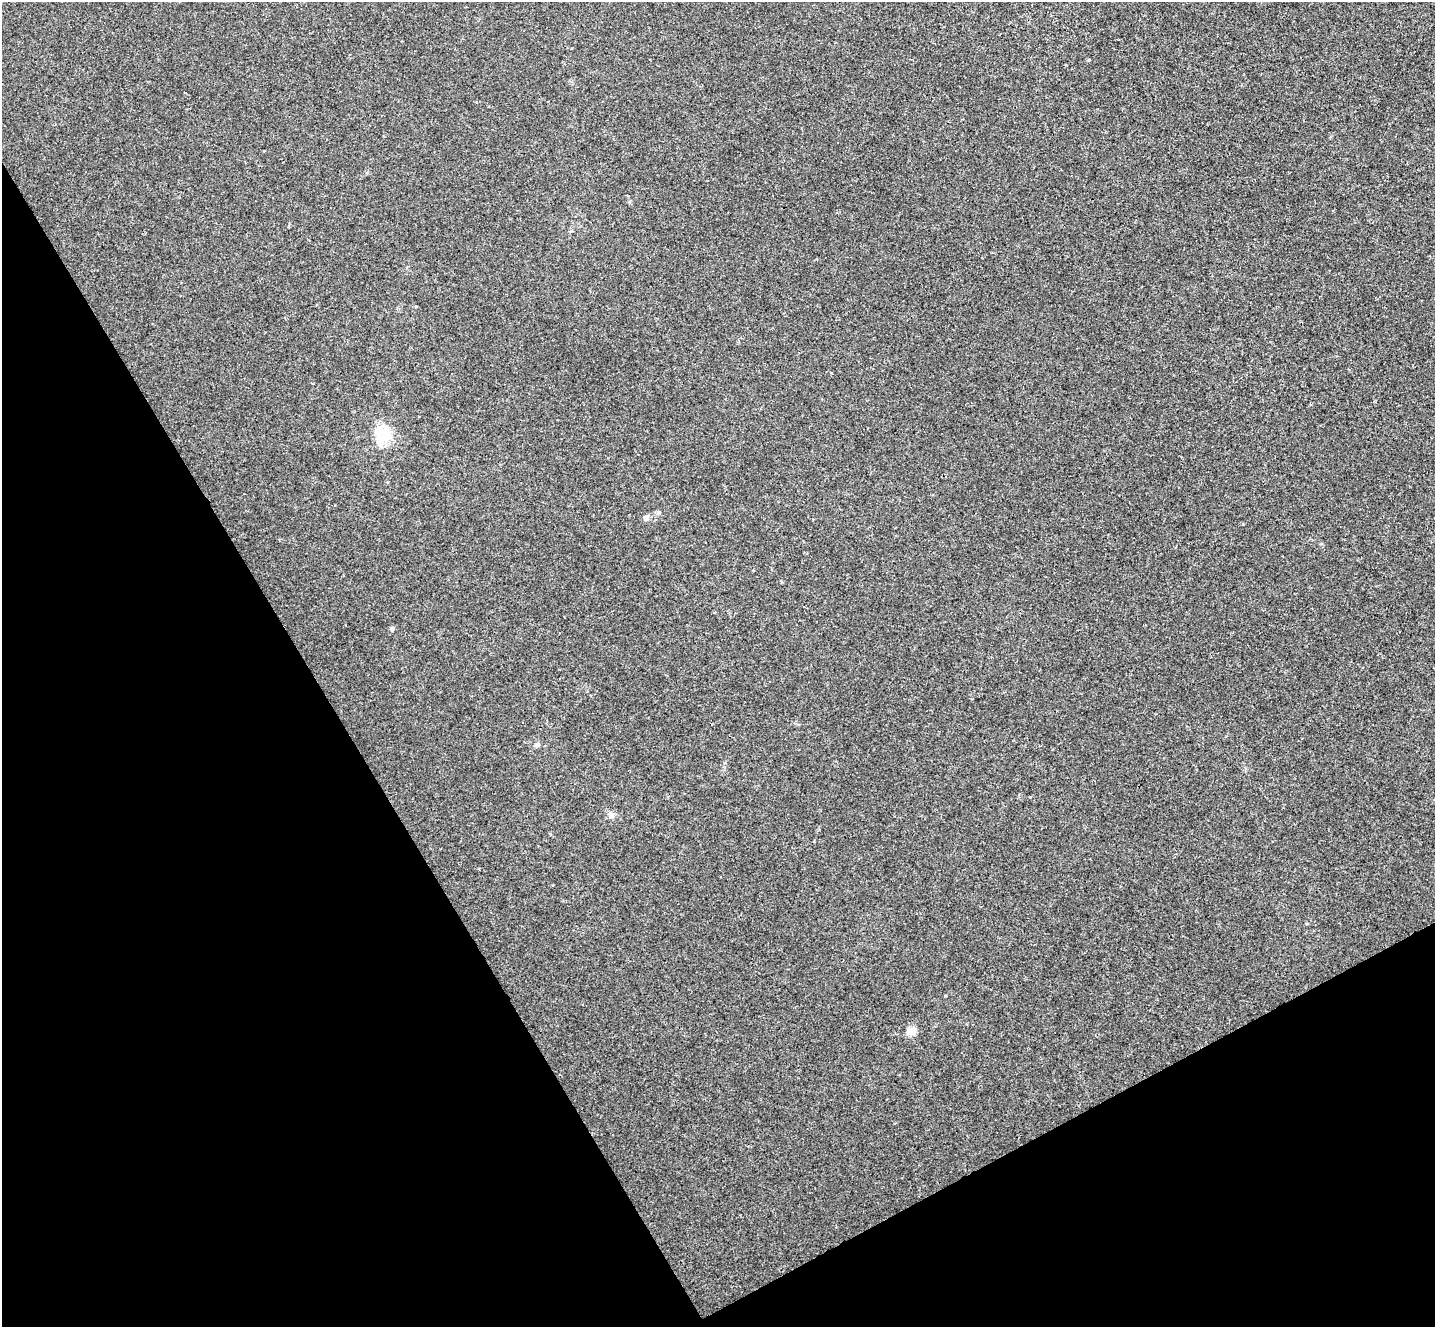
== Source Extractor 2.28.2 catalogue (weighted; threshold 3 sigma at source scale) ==
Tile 14 of 4 x 4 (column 2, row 4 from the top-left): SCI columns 1484-2916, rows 188-1512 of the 5836 x 5807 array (HDU 1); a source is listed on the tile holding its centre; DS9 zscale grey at full resolution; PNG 1437 x 1329 px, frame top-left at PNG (2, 2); no overlay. Shown black and unused: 30% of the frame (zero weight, under 3 of 4 exposures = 6% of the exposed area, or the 3 px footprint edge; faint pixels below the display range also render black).
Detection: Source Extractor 2.28.2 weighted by HDU 2 'WHT'; one run over the whole footprint, this tile lists its part. Background 0.00452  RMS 0.003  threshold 0.0135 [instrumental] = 3 sigma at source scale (4.5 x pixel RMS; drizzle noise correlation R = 1.50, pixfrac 1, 0.05/0.05 arcsec/px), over >= 5 px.
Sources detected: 8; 1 inside a brighter object's white glare — not listed; the other 7 listed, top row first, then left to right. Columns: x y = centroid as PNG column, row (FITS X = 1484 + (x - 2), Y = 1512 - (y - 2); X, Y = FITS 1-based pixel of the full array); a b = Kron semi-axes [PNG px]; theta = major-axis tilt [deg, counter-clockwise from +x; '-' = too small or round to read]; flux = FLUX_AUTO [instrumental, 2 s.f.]
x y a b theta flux
381 432 25 16 -53 6.2
659 512 6 5 - 0.44
646 518 6 6 - 1.3
392 629 6 5 - 0.59
537 745 7 5 22 0.57
611 815 8 8 - 1.2
910 1031 14 8 2 1.8